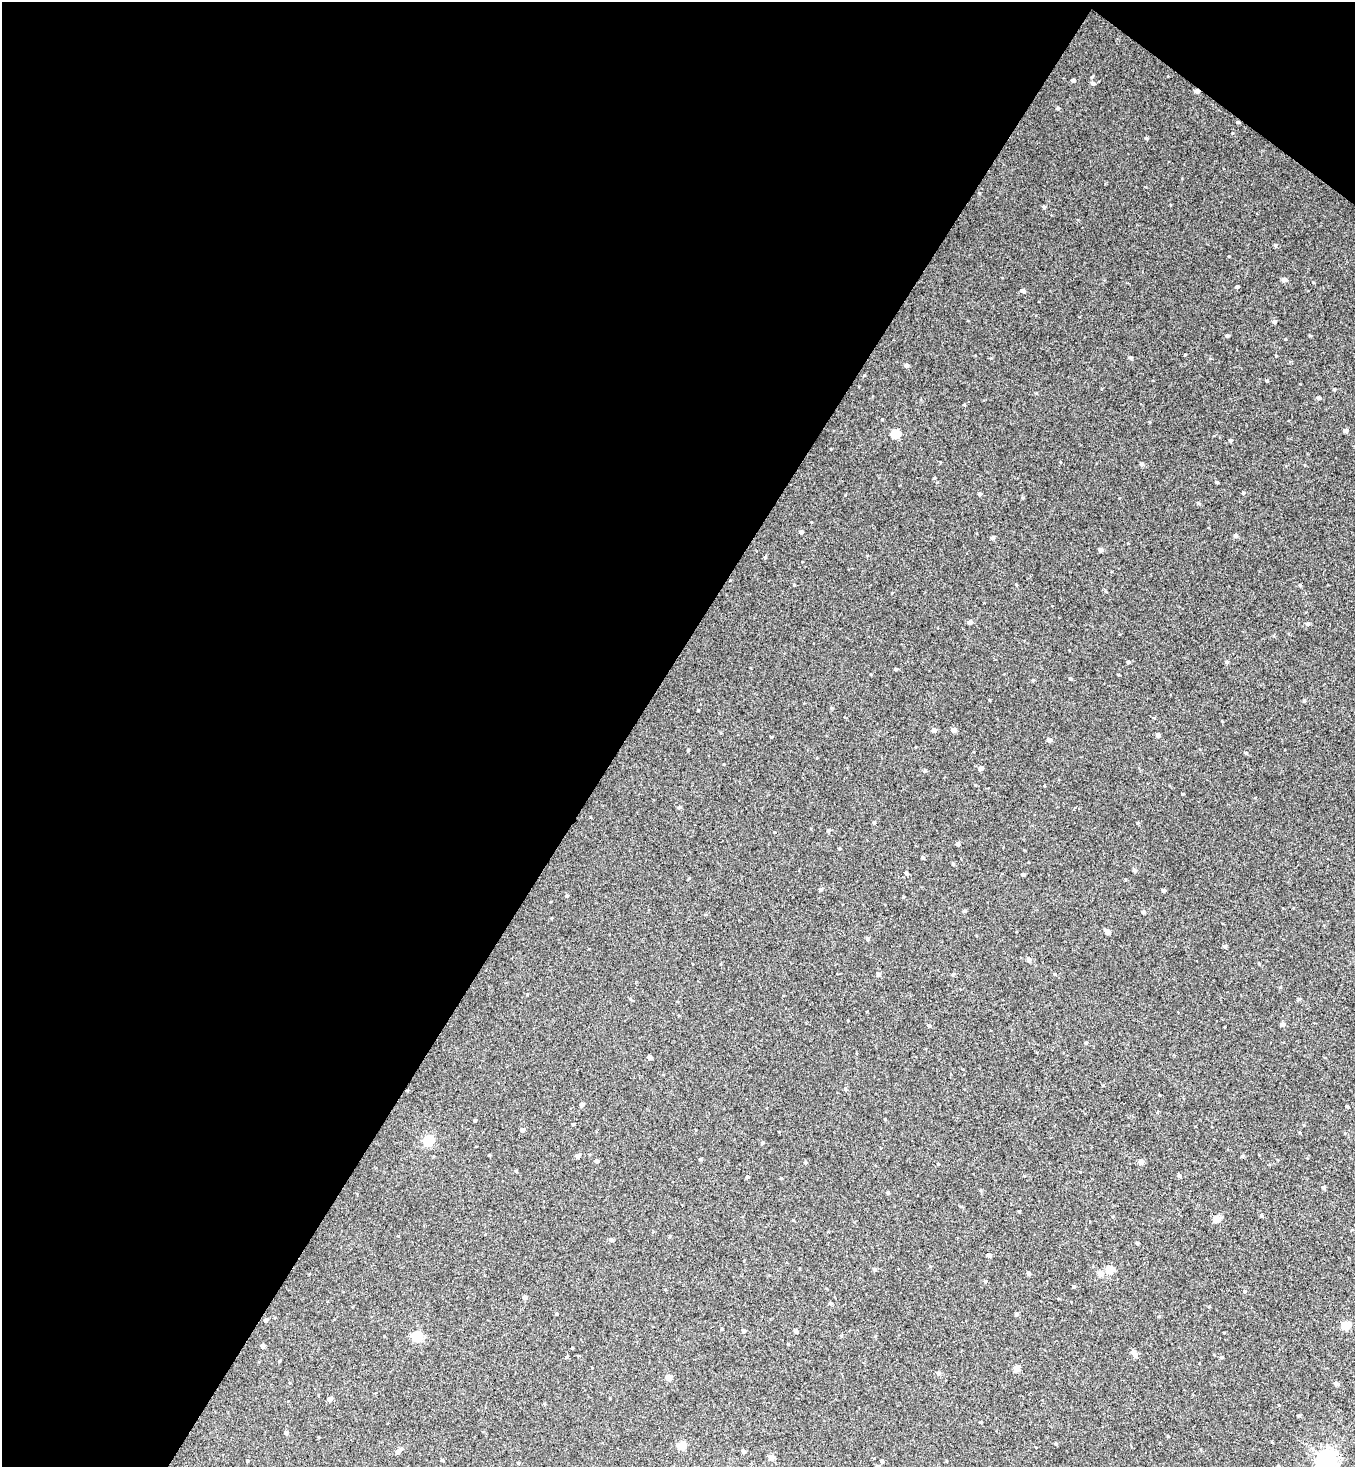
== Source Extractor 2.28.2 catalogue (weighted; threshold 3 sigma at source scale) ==
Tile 1 of 2 x 2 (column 1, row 1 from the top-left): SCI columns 123-1475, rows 1466-2930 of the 2918 x 2930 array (HDU 1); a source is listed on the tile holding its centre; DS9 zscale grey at full resolution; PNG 1357 x 1469 px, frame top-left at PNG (2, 2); no overlay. Shown black and unused: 48% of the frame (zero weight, under 2 of 3 exposures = <1% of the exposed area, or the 3 px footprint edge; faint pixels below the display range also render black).
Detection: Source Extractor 2.28.2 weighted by HDU 2 'WHT'; one run over the whole footprint, this tile lists its part. Background 0.257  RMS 0.68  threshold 3.08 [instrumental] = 3 sigma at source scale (4.5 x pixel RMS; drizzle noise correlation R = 1.50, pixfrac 1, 0.05/0.05 arcsec/px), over >= 5 px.
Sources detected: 163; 1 cosmic-ray / hot-pixel residue — not listed; the other 162 listed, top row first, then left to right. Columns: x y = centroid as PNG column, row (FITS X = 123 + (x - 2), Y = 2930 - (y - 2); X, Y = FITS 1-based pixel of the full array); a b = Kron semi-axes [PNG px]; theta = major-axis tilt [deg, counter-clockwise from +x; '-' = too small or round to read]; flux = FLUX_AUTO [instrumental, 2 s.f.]
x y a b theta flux
1073 80 4 3 - 190
1093 84 5 4 - 170
1197 91 5 4 - 230
1058 108 4 3 - 99
1238 122 4 4 - 79
1146 138 4 3 - 97
1044 207 4 4 - 100
1275 245 5 4 - 96
1229 256 3 2 - 49
1284 280 5 4 - 340
1237 287 4 3 - 130
1023 290 4 4 - 240
1274 322 5 5 - 150
1227 336 4 4 - 120
1310 336 5 3 - 55
1185 355 4 3 - 50
1130 358 5 4 - 120
906 365 4 4 - 220
1267 381 4 3 - 74
1334 389 4 3 - 66
1319 398 5 4 - 130
964 405 5 3 - 51
1346 431 4 4 - 290
896 434 5 5 - 2800
1231 440 5 4 - 110
1141 464 4 4 - 170
934 478 4 3 - 62
1217 482 3 3 - 82
1243 493 4 4 - 76
980 494 4 4 - 130
1199 503 5 4 - 77
801 532 5 4 - 140
1235 536 5 5 - 140
993 538 4 4 - 200
1101 550 4 4 - 300
765 557 4 4 - 72
1016 584 3 3 - 56
794 585 4 3 - 57
1300 585 4 4 - 73
970 622 4 4 - 320
1307 624 5 5 - 130
1128 662 4 4 - 120
1226 662 5 4 - 100
896 669 4 3 - 100
1070 679 4 4 - 88
1033 680 4 3 - 62
990 700 4 2 - 47
1304 700 4 3 - 98
934 730 5 4 - 220
954 730 4 4 - 370
1158 735 4 4 - 270
1049 740 4 4 - 270
1246 753 5 4 - 90
981 768 5 4 - 370
925 771 4 4 - 91
1044 785 4 2 - 50
679 807 5 4 - 82
874 822 4 4 - 78
828 831 5 4 - 110
958 844 4 4 - 190
839 848 4 3 - 58
922 857 4 4 - 99
953 864 4 3 - 71
1134 870 5 4 - 150
906 873 4 3 - 110
1023 874 4 3 - 170
689 878 4 3 - 51
820 890 5 4 - 130
1163 890 4 3 - 160
567 896 4 4 - 100
904 897 4 3 - 63
964 911 4 4 - 87
1143 912 4 3 - 170
551 918 4 2 - 40
1107 932 4 4 - 620
868 939 4 4 - 150
1224 946 5 4 - 130
1029 960 4 4 - 260
878 974 5 4 - 180
953 974 5 3 - 71
1055 974 3 3 - 61
1280 987 5 3 - 57
1299 999 6 3 70 70
1282 1024 4 4 - 270
929 1026 4 4 - 91
1086 1043 4 4 - 86
649 1057 4 4 - 270
845 1089 5 4 - 97
1159 1095 3 2 - 57
582 1105 4 4 - 300
1347 1106 3 3 - 98
1157 1112 4 4 - 62
885 1119 3 3 - 50
475 1120 3 3 - 74
573 1124 3 3 - 62
522 1130 4 4 - 230
428 1141 5 5 - 5600
762 1143 4 4 - 77
489 1155 3 3 - 55
578 1156 4 4 - 280
1242 1156 5 4 - 79
700 1159 5 3 - 62
596 1161 4 4 - 200
1141 1161 4 4 - 580
805 1162 5 4 - 91
938 1164 4 3 - 63
516 1171 4 3 - 64
1179 1176 4 4 - 160
747 1177 4 4 - 140
781 1178 4 3 - 51
1323 1187 5 4 - 88
888 1193 4 3 - 110
1261 1215 4 4 - 100
1217 1219 4 4 - 1400
670 1236 4 4 - 68
611 1240 4 4 - 210
1137 1243 4 3 - 83
989 1255 4 4 - 290
930 1266 4 4 - 67
875 1269 5 4 - 150
1110 1270 5 5 - 1600
1028 1273 4 4 - 200
1100 1274 5 4 - 740
985 1281 4 3 - 110
1073 1287 4 3 - 85
1245 1291 5 4 - 100
524 1297 4 4 - 290
830 1303 4 4 - 120
1209 1307 4 3 - 62
556 1314 4 3 - 63
1016 1314 4 4 - 140
266 1320 4 4 - 240
1346 1325 5 5 - 3000
722 1329 3 3 - 61
743 1331 4 4 - 210
796 1331 4 4 - 220
416 1336 5 5 - 4600
788 1344 4 3 - 61
262 1346 4 4 - 290
572 1348 2 2 - 47
1134 1353 8 4 -59 530
566 1357 4 4 - 78
1221 1357 5 4 - 73
279 1361 4 3 - 54
1017 1368 4 4 - 940
938 1373 5 4 - 210
668 1377 4 4 - 830
1336 1383 5 4 - 180
329 1399 4 4 - 330
1298 1416 4 3 - 68
286 1433 4 4 - 190
1056 1444 5 3 - 63
681 1445 5 5 - 1800
402 1449 5 5 - 110
743 1451 4 3 - 210
397 1452 4 4 - 310
771 1457 4 4 - 770
1327 1459 6 6 - 32000
442 1460 4 3 - 66
247 1461 3 3 - 83
882 1461 4 4 - 130
1278 1466 4 4 - 72
Overlapping masked pixels (flux is a lower limit): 2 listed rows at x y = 1197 91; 1238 122
Isophote crosses this tile's border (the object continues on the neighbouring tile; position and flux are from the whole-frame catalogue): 2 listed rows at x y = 1327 1459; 1278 1466
Unlisted compact peaks at least as high as the median listed source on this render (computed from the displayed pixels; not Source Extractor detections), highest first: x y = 1092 77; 1285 339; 1232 133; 1276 356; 1313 282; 688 750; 1137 823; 771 737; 1118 674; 1182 794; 991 358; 1019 1211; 937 482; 774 832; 831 449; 892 593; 845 495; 1222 721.